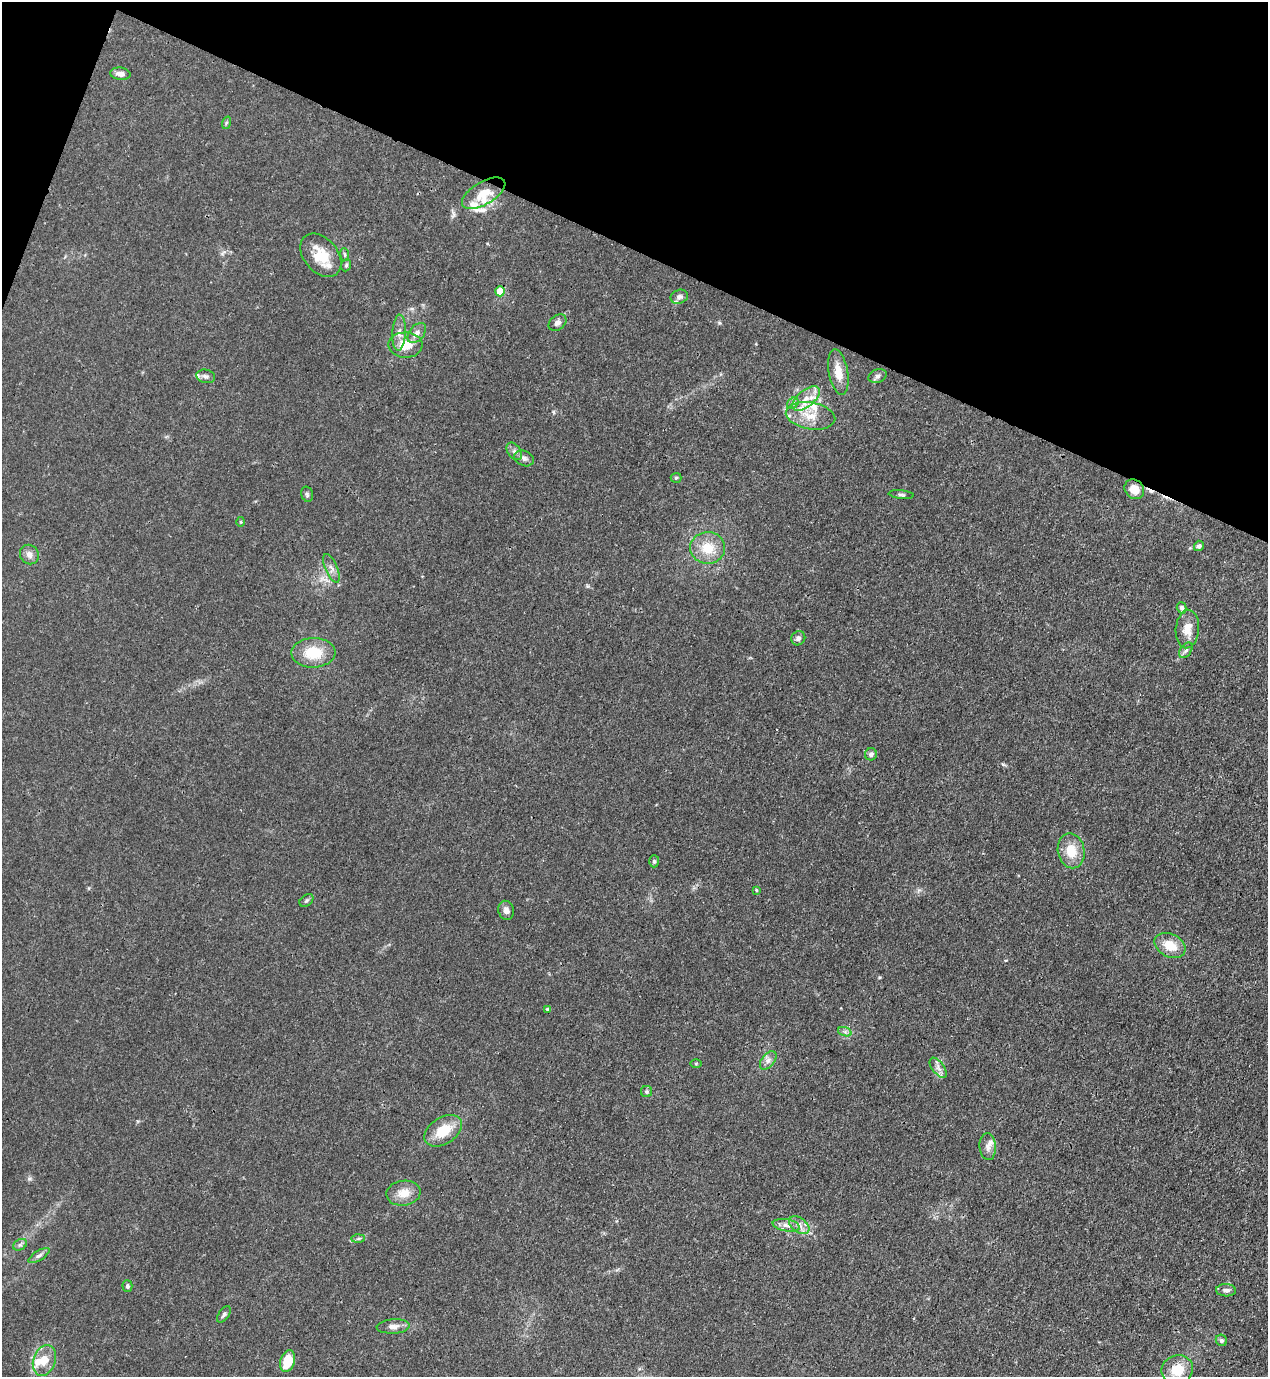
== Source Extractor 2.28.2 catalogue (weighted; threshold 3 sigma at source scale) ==
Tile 2 of 4 x 4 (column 2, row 1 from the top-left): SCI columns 1619-2884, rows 4165-5539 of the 5638 x 5578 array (HDU 1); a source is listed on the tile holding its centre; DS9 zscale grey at full resolution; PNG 1270 x 1379 px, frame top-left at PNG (2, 2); each listed source drawn as its Kron ellipse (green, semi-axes under 4 px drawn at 4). Shown black and unused: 19% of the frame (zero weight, under 3 of 4 exposures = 7% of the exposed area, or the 3 px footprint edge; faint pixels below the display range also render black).
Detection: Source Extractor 2.28.2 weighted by HDU 2 'WHT'; one run over the whole footprint, this tile lists its part. Background 0.0148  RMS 0.0025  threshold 0.0113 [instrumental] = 3 sigma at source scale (4.5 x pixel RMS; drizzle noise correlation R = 1.50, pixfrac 1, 0.05/0.05 arcsec/px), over >= 5 px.
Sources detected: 72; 2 cosmic-ray / hot-pixel residue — neither listed nor drawn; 7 inside a brighter listed object's ellipse — not listed separately; the other 63 listed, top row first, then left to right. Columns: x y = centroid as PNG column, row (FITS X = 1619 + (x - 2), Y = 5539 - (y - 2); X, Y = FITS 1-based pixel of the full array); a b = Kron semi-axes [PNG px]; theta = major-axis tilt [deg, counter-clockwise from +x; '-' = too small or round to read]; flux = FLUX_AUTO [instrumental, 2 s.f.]
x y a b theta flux
120 74 10 6 -7 1.5
226 123 6 4 72 0.39
484 193 24 11 30 5.1
321 255 24 17 -50 6.6
345 255 6 4 -83 0.37
346 265 6 4 66 0.42
500 291 5 4 - 6.1
679 297 9 7 19 0.87
557 323 10 7 38 1.1
399 333 18 6 87 1.7
417 333 12 7 51 1.4
405 345 17 12 -1 5.3
838 372 23 9 -80 3.7
206 376 9 6 -10 0.86
878 376 9 6 24 0.87
806 398 16 8 40 3
793 403 6 5 - 0.59
810 416 25 13 -10 5.4
514 451 10 6 -52 0.92
524 458 10 7 -23 0.99
676 478 5 5 - 0.36
1134 489 10 9 - 3.5
307 494 8 5 -75 0.53
901 495 13 4 -5 0.6
241 522 5 3 - 0.24
1199 546 5 5 - 0.76
708 548 17 16 - 5.4
29 554 10 9 - 1.5
331 568 15 6 -67 1.4
1182 608 6 4 -73 0.7
1187 629 19 11 86 3.5
798 638 7 6 - 0.85
1186 650 9 5 56 0.71
313 653 22 14 1 7.6
871 754 6 6 - 0.79
1071 851 17 13 -77 5
654 861 6 5 - 0.41
756 890 4 4 - 0.24
306 900 8 5 39 0.52
506 910 9 7 -75 1.2
1170 945 16 11 -27 4.6
547 1009 4 4 - 0.35
845 1032 7 4 -19 0.54
768 1060 11 6 52 1.1
696 1063 6 4 0 0.24
938 1068 12 6 -52 1.1
646 1091 5 5 - 0.43
443 1131 21 13 33 6.1
988 1147 13 8 -86 1.4
403 1193 17 12 9 3.5
786 1225 13 6 -9 1.5
799 1225 11 7 -36 1.6
358 1238 7 4 2 0.45
20 1245 7 5 29 0.57
39 1256 12 5 32 0.83
127 1286 6 5 - 0.51
1226 1290 10 6 -3 1
224 1314 9 5 54 0.59
393 1326 16 7 4 1.6
1221 1340 6 5 - 0.59
44 1360 16 11 71 3.5
288 1361 11 7 74 7.8
1177 1370 16 14 19 5.9
Unlisted compact peaks at least as high as the median listed source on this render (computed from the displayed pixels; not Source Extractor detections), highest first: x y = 1003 764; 719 323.